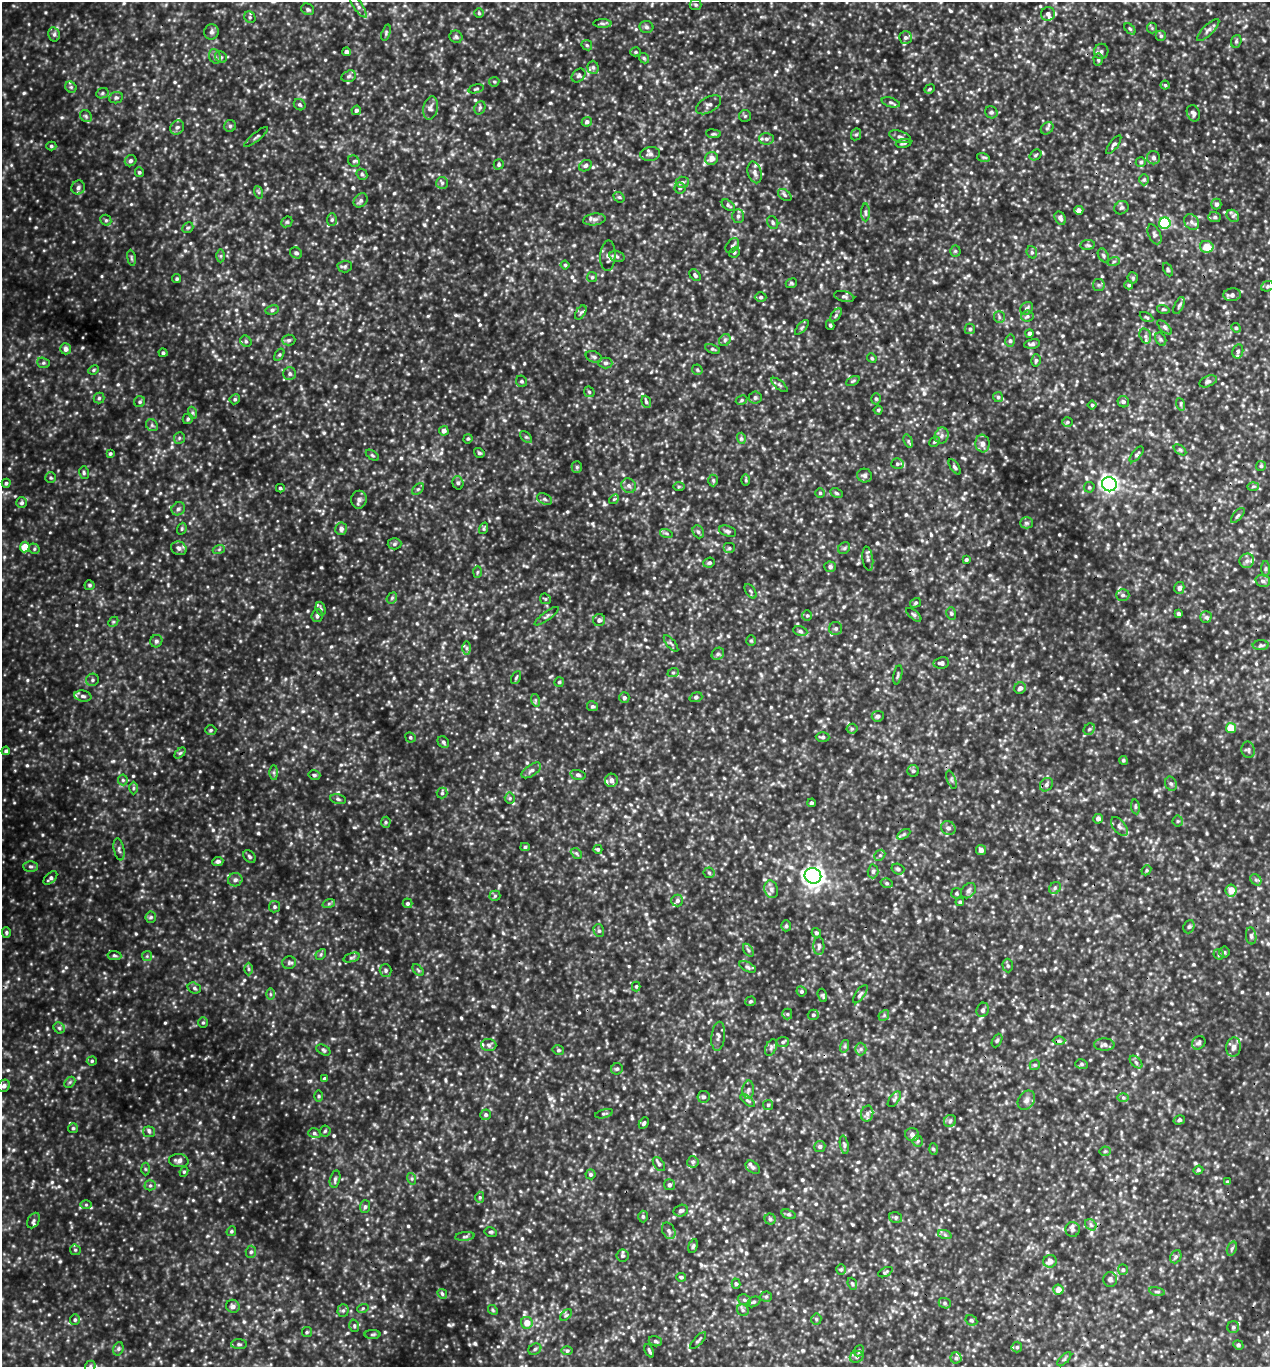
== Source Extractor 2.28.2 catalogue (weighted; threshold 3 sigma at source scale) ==
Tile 6 of 4 x 4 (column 2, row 2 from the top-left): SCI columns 1405-2672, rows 2733-4097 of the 5500 x 5491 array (HDU 1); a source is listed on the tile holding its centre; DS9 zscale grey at full resolution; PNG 1272 x 1369 px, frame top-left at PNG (2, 2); each listed source drawn as its Kron ellipse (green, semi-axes under 4 px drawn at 4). Shown black and unused: <1% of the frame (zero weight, under 3 of 5 exposures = <1% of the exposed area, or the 3 px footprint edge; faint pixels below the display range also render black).
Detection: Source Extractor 2.28.2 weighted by HDU 2 'WHT'; one run over the whole footprint, this tile lists its part. Background 0.356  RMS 0.067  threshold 0.303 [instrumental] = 3 sigma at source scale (4.5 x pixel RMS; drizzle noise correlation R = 1.50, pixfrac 1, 0.05/0.05 arcsec/px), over >= 5 px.
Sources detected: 880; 2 cosmic-ray / hot-pixel residue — neither listed nor drawn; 11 inside a brighter listed object's ellipse — not listed separately; of the other 867, all 500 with FLUX_AUTO >= 9.21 (the completeness limit of this list) listed and drawn (367 fainter detections not listed), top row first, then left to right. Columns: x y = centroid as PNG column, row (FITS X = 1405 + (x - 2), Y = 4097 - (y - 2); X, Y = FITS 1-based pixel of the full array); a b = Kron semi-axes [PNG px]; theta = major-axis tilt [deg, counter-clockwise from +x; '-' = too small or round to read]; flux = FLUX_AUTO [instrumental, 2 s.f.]
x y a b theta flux
696 5 6 5 - 12
358 6 13 4 -55 20
308 9 7 5 -31 14
479 13 5 5 - 9.4
1048 14 7 7 - 22
250 17 6 5 - 13
602 23 9 4 -1 13
646 27 7 6 - 17
1152 28 5 5 - 9.4
1130 29 6 4 -45 11
1208 30 15 5 45 28
211 32 8 7 - 19
386 33 8 3 73 11
54 34 7 5 -77 17
1161 36 5 5 - 12
456 37 7 6 - 14
905 37 6 6 - 19
1236 41 6 5 - 13
587 45 6 4 -46 10
1101 51 8 7 - 19
346 52 4 4 - 26
636 52 5 4 - 9.2
215 56 7 5 -69 16
221 57 6 5 - 13
644 58 6 4 -48 10
1098 60 6 4 -87 11
593 67 6 5 - 14
579 75 8 6 45 15
349 76 7 5 18 17
494 82 5 4 - 9.7
1165 85 4 4 - 9.8
71 87 6 5 - 11
476 89 7 4 14 9.8
930 89 5 4 - 9.3
102 93 6 5 - 12
116 98 7 5 8 14
891 102 9 4 -17 13
300 105 6 5 - 12
709 105 14 7 30 27
431 108 12 7 80 29
480 108 7 5 69 14
356 110 5 4 - 15
991 112 6 6 - 15
1193 113 8 6 -67 22
86 116 6 5 - 13
745 116 6 6 - 11
587 122 5 5 - 18
230 126 6 6 - 13
177 127 7 6 - 20
1047 128 7 5 43 15
713 134 7 3 -7 10
856 134 6 5 - 11
256 137 15 2 39 11
900 137 11 5 -18 22
766 139 7 6 - 20
904 143 8 3 11 11
1114 145 11 4 54 16
51 146 5 4 - 10
650 154 10 7 7 25
1036 155 6 5 - 11
983 157 6 4 -17 9.5
711 158 7 6 - 48
1154 158 6 6 - 21
131 161 6 5 - 18
354 161 6 5 - 12
1141 162 5 4 - 11
499 164 5 4 - 13
585 166 7 5 33 16
139 172 5 4 - 10
755 172 11 7 -74 29
362 174 6 5 - 11
1144 180 6 5 - 12
682 182 6 5 - 15
442 183 6 6 - 15
78 188 7 6 - 24
680 188 5 5 - 12
258 192 6 4 -70 11
785 195 8 5 -37 15
619 197 6 5 - 11
361 200 8 6 46 19
1216 204 5 5 - 18
728 205 7 4 -38 12
1121 208 7 6 - 17
1079 210 5 4 - 26
865 212 9 4 -89 14
738 216 7 6 - 18
1233 216 7 5 -44 16
1215 217 6 5 - 16
1060 218 7 5 -59 22
594 219 11 6 8 26
106 220 6 5 - 12
332 220 6 5 - 12
287 222 6 5 - 9.8
1191 222 8 6 -49 22
773 223 6 5 - 13
1165 223 6 5 - 710
188 228 6 5 - 10
1154 234 10 6 -65 19
1088 245 7 5 7 13
732 246 8 5 51 15
1207 247 7 6 - 110
955 251 5 5 - 9.4
734 252 5 4 - 9.4
1032 252 6 5 - 12
296 253 6 5 - 18
1103 255 7 5 -61 13
221 256 6 4 89 10
608 256 15 7 86 38
617 257 8 5 -16 17
131 258 8 4 -82 11
1114 261 6 4 19 10
565 265 4 4 - 9.7
345 266 7 6 - 13
1168 270 7 4 -64 9.8
695 275 7 4 -50 14
592 277 5 5 - 9.7
177 278 5 4 - 10
1133 278 5 5 - 10
791 283 6 4 22 9.9
1099 285 6 6 - 13
1129 285 4 3 - 9.5
1267 286 6 5 - 11
1232 295 9 6 7 22
844 296 10 5 -13 16
761 297 6 4 0 14
1179 306 9 4 65 15
1027 308 7 6 - 17
1163 309 6 4 -16 10
272 310 7 5 10 14
581 312 8 4 57 14
836 315 8 4 55 13
1027 316 6 5 - 13
999 317 6 5 - 13
1146 317 7 4 -27 10
830 325 5 3 - 11
802 327 9 4 48 13
1164 327 9 4 -45 16
1236 328 5 4 - 9.3
970 329 5 5 - 12
1029 333 4 4 - 15
1145 336 8 5 -74 19
1161 339 7 5 -61 13
289 340 6 5 - 14
725 340 6 5 - 14
246 341 6 5 - 12
1010 341 6 5 - 13
1032 344 8 5 9 15
66 349 5 5 - 26
713 349 8 4 -22 11
1238 351 7 5 77 18
163 353 4 4 - 12
279 355 7 4 58 10
594 357 8 5 -20 16
872 358 5 4 - 9.4
1036 360 6 4 74 12
43 363 6 5 - 12
605 363 7 5 -1 15
94 370 5 4 - 9.5
697 370 6 5 - 9.5
290 374 6 6 - 14
521 381 6 5 - 13
853 381 7 4 26 11
1208 381 9 5 23 17
779 385 10 3 -40 12
589 392 6 5 - 10
755 397 6 6 - 16
998 397 5 5 - 12
99 398 5 5 - 11
235 399 5 5 - 13
876 399 5 5 - 11
742 400 6 4 28 10
140 402 5 5 - 12
646 402 6 4 -70 11
1123 402 6 5 - 18
1180 404 6 4 -71 11
1092 405 4 4 - 9.8
878 410 4 4 - 9.5
193 413 6 4 -71 10
188 419 5 5 - 11
1067 422 5 5 - 11
152 425 6 5 - 14
444 431 5 4 - 26
942 436 8 7 - 23
526 437 7 4 -44 11
179 438 6 5 - 13
741 438 6 4 -73 12
468 439 4 4 - 10
908 441 7 4 -69 11
935 442 6 4 44 9.7
982 444 9 7 -85 31
1180 450 7 4 -37 9.6
479 453 5 4 - 13
110 454 4 4 - 10
1137 454 9 4 51 14
372 455 7 3 -35 9.2
897 464 6 5 - 14
1261 466 5 5 - 11
577 467 5 5 - 12
955 467 9 3 -55 13
84 473 6 5 - 12
864 475 7 7 - 21
51 478 5 5 - 9.6
713 480 6 5 - 10
746 480 6 4 -90 9.6
6 483 4 4 - 12
458 483 7 5 -74 14
1109 484 7 7 - 2100
629 486 8 6 -45 22
1253 486 6 4 2 10
679 487 6 4 1 9.8
1089 487 5 5 - 11
280 488 4 3 - 11
418 489 7 4 44 11
820 493 5 5 - 9.9
836 493 6 4 -28 11
544 499 8 5 -28 15
614 499 5 4 - 9.4
359 500 9 7 79 25
22 503 5 5 - 16
178 509 7 6 - 20
1238 515 9 4 49 13
1026 523 6 5 - 14
484 528 6 4 72 11
182 529 6 4 70 10
341 529 6 6 - 27
728 531 9 5 -18 17
698 532 7 5 -66 15
666 533 6 4 -18 11
394 544 7 5 2 14
25 547 5 5 - 110
179 548 8 6 -21 26
729 548 6 5 - 12
844 548 6 5 - 12
34 549 5 5 - 11
219 549 6 4 19 10
868 559 12 5 -81 19
966 560 4 3 - 11
1247 561 7 7 - 22
709 563 6 5 - 13
830 567 6 5 - 16
1266 569 8 4 89 11
477 572 6 4 88 9.8
1263 581 7 6 - 20
90 585 5 5 - 11
1179 588 6 5 - 20
751 591 8 4 -56 13
1123 595 6 5 - 15
392 598 6 4 50 12
545 599 6 5 - 9.3
915 603 5 4 - 10
321 609 7 5 -72 14
951 613 6 5 - 11
1179 614 4 3 - 13
807 615 5 5 - 11
914 615 9 4 -40 12
317 616 6 5 - 17
546 616 14 4 36 17
1206 617 6 5 - 15
599 620 6 6 - 22
113 622 5 4 - 9.5
836 628 6 6 - 14
800 631 7 5 -11 15
156 641 6 6 - 16
751 641 5 4 - 9.4
671 644 10 3 -50 12
1261 645 8 5 3 13
466 648 7 4 -90 13
718 654 7 5 44 14
941 663 8 6 7 18
673 673 6 3 19 9.7
898 675 9 3 79 10
516 678 7 4 63 10
92 680 6 6 - 16
559 682 5 4 - 10
1020 688 6 5 - 23
83 696 8 5 -9 21
696 697 6 4 19 14
624 698 5 5 - 16
535 700 6 4 -72 11
592 706 5 5 - 13
878 716 6 5 - 17
1231 728 5 5 - 130
852 729 5 5 - 11
1089 729 6 5 - 12
211 730 5 4 - 9.9
410 737 5 5 - 11
823 737 7 4 0 12
443 742 6 5 - 14
1248 750 8 6 -77 15
6 751 4 4 - 15
180 753 6 4 43 11
1123 760 4 4 - 11
531 770 11 5 34 24
913 771 6 5 - 12
274 772 7 4 -90 13
314 775 6 4 -14 12
578 775 8 4 -15 15
123 780 5 5 - 12
611 780 6 6 - 24
951 780 9 3 -69 9.8
1171 784 7 5 -72 15
1046 785 7 6 - 20
133 788 6 4 89 11
442 793 5 5 - 12
510 798 5 5 - 10
338 799 8 5 -12 13
812 803 4 3 - 11
1135 807 7 4 -82 9.7
1098 819 5 5 - 24
1178 821 5 5 - 9.9
386 822 5 5 - 11
1119 826 11 6 -52 25
948 828 7 6 - 25
904 834 7 4 32 11
525 847 5 4 - 11
119 849 11 5 -79 17
598 849 4 4 - 12
981 850 5 5 - 27
576 853 6 4 -43 12
880 855 6 4 44 11
249 856 7 5 -47 13
218 861 5 4 - 18
31 866 7 5 -1 15
898 869 6 5 - 15
1146 870 5 4 - 9.5
873 871 7 5 88 16
709 873 5 5 - 10
813 876 8 7 - 3300
50 878 8 5 45 18
235 880 7 6 - 22
1256 880 6 5 - 14
886 883 6 4 -16 12
1055 888 6 5 - 13
771 889 9 6 -75 26
1231 890 6 5 - 89
968 891 8 6 46 21
956 893 5 5 - 11
495 896 5 5 - 10
677 901 6 6 - 19
960 902 4 4 - 12
329 903 6 4 20 12
407 903 5 4 - 13
274 907 6 5 - 13
151 917 6 5 - 12
786 926 5 4 - 11
1189 927 7 5 68 12
599 931 6 5 - 13
6 932 5 4 - 10
816 933 5 4 - 14
1251 936 8 5 -83 15
819 946 9 5 -90 19
748 950 7 4 -54 12
1224 952 5 5 - 10
321 954 6 4 48 11
1219 954 5 5 - 11
114 955 7 4 -7 12
147 956 5 5 - 9.3
351 958 8 3 19 12
289 963 7 6 - 16
1008 966 7 5 -87 12
748 967 9 4 -27 15
248 969 6 4 -89 10
386 970 6 6 - 13
418 970 7 4 -46 9.8
636 986 5 4 - 9.5
194 988 7 5 -19 15
801 991 5 5 - 13
270 994 6 4 -90 9.7
860 994 11 4 55 17
822 995 7 4 -72 10
750 1001 5 5 - 9.9
983 1010 7 6 - 17
787 1014 5 5 - 11
813 1015 5 5 - 12
884 1015 6 4 47 10
203 1022 5 4 - 9.6
59 1028 6 5 - 12
718 1036 14 7 84 27
997 1040 7 4 63 11
1059 1041 6 4 -1 10
783 1042 6 5 - 12
1199 1043 7 6 - 18
489 1045 7 6 - 17
1104 1045 10 6 -2 23
845 1046 6 4 72 11
1234 1047 9 7 84 32
771 1048 9 5 64 16
861 1049 6 5 - 15
323 1050 7 4 -28 12
558 1050 6 4 -13 11
92 1061 5 4 - 9.9
1136 1062 8 4 -44 15
1081 1064 6 5 - 12
1035 1065 5 5 - 11
617 1069 6 5 - 12
324 1078 4 4 - 10
70 1082 6 4 45 11
4 1086 6 5 - 22
748 1090 9 5 86 22
319 1096 5 3 - 9.3
704 1097 6 6 - 15
1123 1098 6 4 -1 10
894 1099 9 4 54 14
748 1100 9 4 -38 15
1026 1100 10 7 56 28
768 1105 5 5 - 9.7
604 1114 9 3 15 10
867 1114 8 6 76 21
486 1115 5 5 - 14
1179 1120 6 4 17 11
950 1121 6 6 - 16
644 1123 6 4 61 13
73 1128 5 5 - 11
325 1131 5 5 - 11
149 1132 6 5 - 15
314 1133 6 5 - 14
912 1135 7 6 - 23
918 1141 5 5 - 11
844 1145 9 4 -79 14
820 1147 5 5 - 15
933 1149 6 4 -87 9.3
1105 1151 5 5 - 9.8
179 1161 10 6 -5 32
693 1162 5 5 - 15
659 1164 8 5 -53 15
753 1167 8 5 -40 19
145 1169 6 4 -88 9.6
1198 1170 5 4 - 9.8
184 1172 5 4 - 9.7
590 1174 5 5 - 14
335 1179 8 5 75 17
412 1179 6 4 -72 9.6
1228 1182 4 3 - 13
150 1185 5 5 - 12
669 1185 5 5 - 17
480 1197 5 4 - 10
86 1205 6 4 0 9.7
365 1207 6 5 - 15
681 1211 7 6 - 18
789 1214 7 4 -19 13
643 1216 6 4 -88 13
896 1218 7 5 -17 13
770 1219 5 5 - 13
33 1220 8 5 60 16
1091 1225 6 5 - 14
1073 1229 7 7 - 19
231 1231 5 4 - 11
669 1231 9 6 -62 20
491 1232 6 4 -11 11
945 1235 7 4 -19 14
465 1236 10 4 6 13
693 1246 7 4 73 13
1232 1249 7 4 70 13
75 1250 5 5 - 11
251 1252 6 5 - 15
622 1256 6 6 - 14
1176 1257 7 5 67 15
1050 1261 6 6 - 39
841 1269 5 5 - 11
1123 1270 5 5 - 13
885 1272 8 3 28 9.3
681 1277 5 4 - 12
1110 1279 7 7 - 20
736 1284 5 4 - 10
852 1284 6 4 -69 10
1058 1290 5 5 - 57
1157 1292 8 3 -10 11
442 1294 5 4 - 10
766 1297 5 5 - 12
744 1300 7 5 -21 16
754 1302 7 4 26 13
945 1303 6 5 - 12
233 1306 7 6 - 25
363 1308 6 3 18 9.6
343 1310 6 5 - 15
493 1310 5 4 - 9.4
743 1310 6 5 - 15
566 1315 7 4 44 11
816 1319 5 5 - 9.3
75 1320 5 5 - 11
971 1320 6 5 - 12
527 1323 6 6 - 79
354 1326 6 4 -72 12
1233 1327 6 6 - 12
307 1332 5 5 - 11
373 1334 8 4 1 9.6
655 1341 7 5 -16 13
698 1341 11 3 47 10
239 1344 8 5 -1 13
1238 1345 5 4 - 11
1017 1347 5 5 - 12
118 1349 7 5 72 14
535 1349 7 5 31 13
567 1351 6 4 1 11
649 1351 7 3 -65 11
859 1351 6 5 - 11
857 1357 7 5 22 16
956 1358 5 5 - 14
1064 1359 9 3 45 11
90 1366 6 5 - 13
Overlapping masked pixels (flux is a lower limit): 1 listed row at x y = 1146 317
Isophote crosses this tile's border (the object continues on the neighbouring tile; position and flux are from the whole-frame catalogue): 1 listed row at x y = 90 1366
Unlisted compact peaks at least as high as the median listed source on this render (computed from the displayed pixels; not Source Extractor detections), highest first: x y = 213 830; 60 1261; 127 437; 628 593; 456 315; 244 980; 13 1150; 401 1316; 1119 588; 577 996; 924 393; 128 964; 574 245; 42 835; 354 827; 192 1056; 80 152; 1136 721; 663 1127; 36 227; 14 802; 86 777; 446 1346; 11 165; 254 997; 160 493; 265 184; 59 1186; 357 376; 694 385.